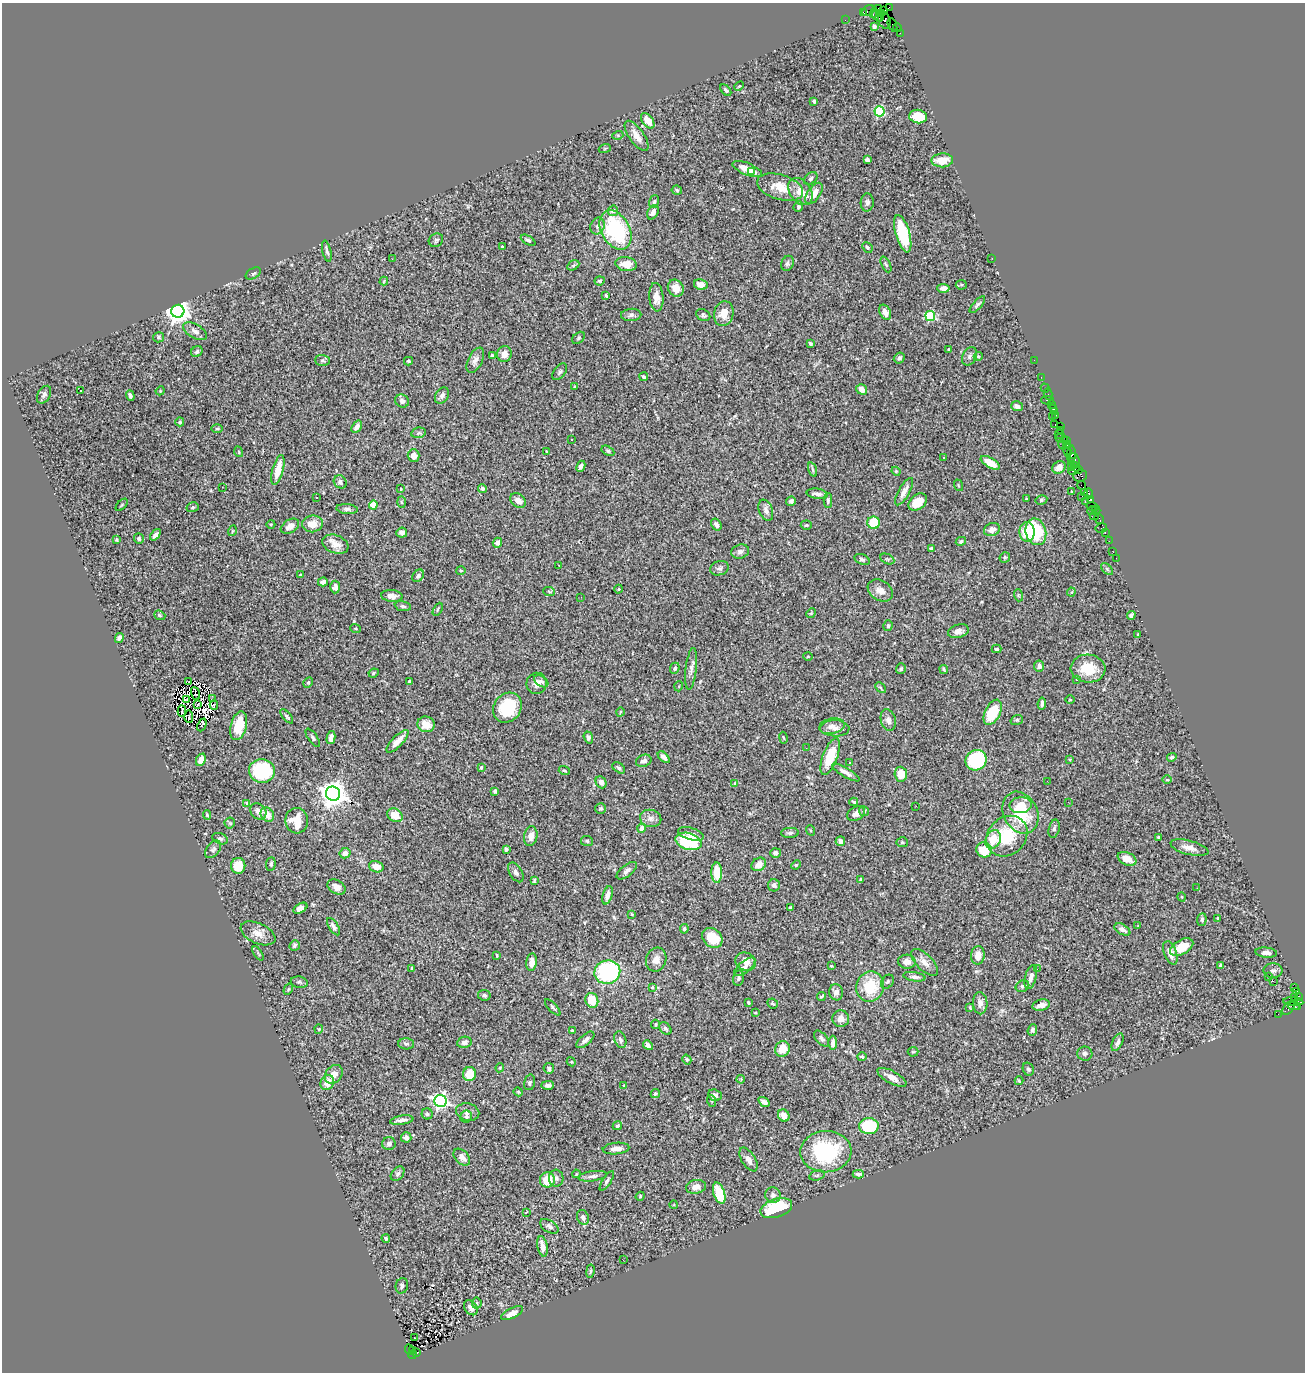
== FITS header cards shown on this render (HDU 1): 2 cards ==
NAXIS1  =                 1303
NAXIS2  =                 1370

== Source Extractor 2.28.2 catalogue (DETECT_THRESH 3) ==
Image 1303 x 1370 px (HDU 1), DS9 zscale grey, 1 PNG px = 1 image px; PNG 1307 x 1374 px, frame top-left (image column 1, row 1370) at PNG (2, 3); each listed source drawn as its Kron ellipse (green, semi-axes under 4 px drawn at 4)
Background 1.36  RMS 0.032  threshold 0.0963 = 3 sigma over >= 5 px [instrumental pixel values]
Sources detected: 481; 4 with non-positive FLUX_AUTO (blend fragments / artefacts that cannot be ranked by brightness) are neither listed nor drawn; the other 477 listed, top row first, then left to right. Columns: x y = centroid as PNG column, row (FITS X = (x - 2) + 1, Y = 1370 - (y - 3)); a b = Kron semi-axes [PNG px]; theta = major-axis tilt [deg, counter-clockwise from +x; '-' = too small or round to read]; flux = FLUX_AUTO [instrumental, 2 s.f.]
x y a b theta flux
878 8 2 2 - 4.4
889 8 3 2 - 18
868 10 6 5 - 4.4
883 10 3 3 - 80
863 13 3 2 - 11
882 14 3 3 - 260
873 15 3 3 - 230
877 15 8 3 -56 75
880 17 3 2 - 160
845 20 2 2 - 8.2
884 20 8 6 -73 75
892 25 7 2 -68 30
874 26 4 4 - 5
897 27 4 2 - 18
900 33 3 2 - 10
739 86 5 3 - 2.2
726 90 7 3 -46 4
814 101 4 3 - 6.7
880 111 5 5 - 200
918 116 9 6 -8 65
648 121 9 5 -54 28
618 135 5 3 - 2.4
637 136 18 7 -55 21
605 148 6 4 19 2.4
867 160 4 4 - 6
942 160 11 7 2 36
747 169 16 6 -22 29
752 171 3 2 - 20
811 178 8 5 40 5.2
780 187 24 12 -17 43
677 190 5 4 - 3.2
800 191 15 10 -54 28
814 193 12 6 56 25
654 202 6 5 - 3.5
867 202 9 6 87 6.8
798 207 5 4 - 4
613 211 5 5 - 12
653 212 8 5 60 11
597 226 8 7 - 7.9
616 230 21 14 -61 220
903 234 19 7 -74 110
436 240 7 6 - 5.2
528 240 8 4 -33 4.7
502 246 3 2 - 1.3
867 247 5 4 - 4.1
327 251 11 3 -77 5
992 258 2 2 - 3.8
392 259 3 2 - 1.9
787 263 8 6 66 5.4
626 264 11 7 -7 28
886 264 8 4 -65 4.1
573 265 6 4 30 3.5
253 273 8 5 30 4
384 281 4 2 - 1.8
600 281 5 4 - 3.9
701 284 7 5 -11 17
961 285 5 5 - 2.8
676 288 9 7 -57 25
943 288 6 4 -2 13
606 295 4 2 - 2.7
656 297 14 7 -85 19
977 305 10 3 48 4.7
178 311 6 6 - 2200
885 312 8 5 -62 15
724 314 12 9 76 27
631 315 10 6 5 7
703 315 7 5 -29 4.4
930 316 5 5 - 180
195 331 13 6 -30 11
158 337 5 5 - 3.7
579 338 7 5 42 3.4
810 343 4 3 - 2.8
948 349 3 2 - 2
197 351 6 5 - 5.2
504 354 8 7 - 15
492 356 4 3 - 3.2
970 356 9 7 60 7.4
978 356 5 4 - 3.2
899 358 6 5 - 6.3
323 360 7 5 -2 4.3
475 360 14 7 64 12
1034 360 2 2 - 14
408 361 4 3 - 2.5
560 372 9 5 52 5.2
644 377 4 3 - 3.6
1041 377 2 2 - 16
574 387 3 2 - 2.4
1045 388 4 3 - 14
862 389 6 5 - 16
80 390 3 2 - 4.5
160 391 4 3 - 1.8
1048 394 5 2 - 17
44 395 9 6 59 6.4
130 395 5 3 - 5.3
442 395 9 6 57 8.2
1047 400 6 2 0 90
402 401 7 6 - 7.5
1051 404 3 2 - 33
1017 406 6 4 -20 8.9
1054 408 3 3 - 30
1054 412 3 2 - 24
1055 415 4 3 - 11
1052 417 3 2 - 29
180 422 4 4 - 3.2
1055 425 3 2 - 14
1061 426 4 3 - 6.4
357 427 7 4 57 11
217 429 6 4 1 2.9
1060 430 4 2 - 32
418 433 7 5 11 4
1059 434 5 2 - 15
1061 438 6 3 -19 33
571 440 2 2 - 1.8
1066 440 4 2 - 31
1067 444 4 4 - 24
1063 445 5 2 - 31
1067 449 7 3 -84 100
546 451 3 2 - 1.3
608 451 7 4 -30 3.4
239 452 5 3 - 1.8
1071 454 9 3 88 100
414 456 6 6 - 15
943 457 3 2 - 2.7
1075 460 7 3 -63 79
1071 461 3 2 - 20
990 463 10 5 -31 26
1074 465 3 3 - 100
581 466 5 4 - 9.2
1059 467 7 6 - 18
1071 467 4 2 - 78
278 470 15 5 76 40
813 470 7 3 -71 3.1
1074 470 6 4 27 98
1079 470 3 2 - 13
896 471 4 4 - 2.3
1080 476 7 6 - 130
340 482 7 6 - 6.8
958 485 6 3 -72 2.1
1081 485 4 2 - 130
222 487 2 2 - 1.3
401 489 3 3 - 1.9
482 489 4 4 - 7.3
904 492 15 5 61 16
1072 492 3 2 - 1.3
1085 492 3 2 - 23
817 494 10 5 -8 8.8
1089 494 5 3 - 33
1082 496 2 2 - 22
316 497 2 2 - 1.5
1026 499 3 2 - 2.3
1091 499 3 2 - 28
518 500 8 6 -35 15
828 500 7 4 -90 3.7
1041 500 6 4 11 3.7
791 501 5 4 - 4.9
1085 501 2 2 - 14
401 502 6 4 -88 2.8
918 502 10 7 39 30
122 505 7 3 45 1.9
373 505 4 4 - 65
1092 506 6 3 -14 49
193 507 6 5 - 4.1
347 509 11 5 -5 5.8
766 510 11 6 -69 9.6
1096 510 4 3 - 19
1092 511 4 3 - 31
1094 516 4 2 - 190
1099 519 5 3 - 53
874 523 6 6 - 64
271 524 4 3 - 1.8
312 524 10 8 9 25
716 524 6 4 -56 7.4
806 525 5 4 - 3.1
290 526 10 6 32 11
1101 528 6 4 12 14
992 530 8 6 21 15
232 531 5 3 - 1.8
1027 532 10 7 -86 50
1036 532 13 10 -75 120
1105 532 3 2 - 31
402 533 5 5 - 9.5
155 535 7 4 50 8.2
139 539 5 5 - 4.3
117 540 3 3 - 3.1
961 541 5 4 - 3.9
1109 541 2 2 - 12
497 543 5 4 - 10
335 544 13 9 -21 19
931 549 3 3 - 8.5
740 552 9 7 17 8.5
1113 552 2 2 - 4.3
1005 557 5 5 - 4.5
1116 558 2 2 - 2.8
862 559 8 5 -23 4.9
887 559 7 4 -26 4.3
559 565 2 2 - 1.4
719 568 9 7 17 5.8
1107 569 7 4 -46 3.4
461 570 5 3 - 2
300 575 3 2 - 2.1
418 576 7 5 49 5.6
323 582 5 4 - 9.8
335 587 6 5 - 8.8
619 589 4 4 - 2.1
880 590 13 10 -32 18
549 592 6 4 -5 2.7
1071 592 4 4 - 2.3
1018 595 6 4 -72 2.6
392 596 11 6 -6 13
581 597 2 2 - 1
403 606 8 5 -9 4.5
438 609 7 3 61 2.4
811 613 5 4 - 2.4
160 615 6 4 -22 3.1
1131 615 4 3 - 6
888 626 5 4 - 4.4
356 629 5 3 - 2
958 631 10 6 17 10
1138 634 3 2 - 1.9
119 638 5 4 - 7.1
996 649 5 3 - 2.9
808 657 5 3 - 2
1039 666 5 5 - 8.2
675 668 6 4 67 4.1
691 669 21 5 83 11
901 669 5 5 - 4.1
944 669 4 3 - 2.5
1088 669 17 14 -4 50
374 673 5 4 - 2.5
1076 680 3 3 - 6.4
409 681 4 3 - 5.5
541 681 8 5 -35 5.5
189 682 3 2 - 3.5
308 683 5 4 - 3.6
536 683 10 10 - 14
679 686 5 3 - 1.8
880 688 6 4 -46 3.1
195 693 6 2 -70 5.6
213 699 2 2 - 0.56
187 700 3 2 - 2.5
1070 700 4 3 - 1.7
198 704 3 2 - 2.4
1042 704 6 3 81 6.6
214 705 4 3 - 7.9
507 708 16 13 55 95
182 711 6 2 -88 2.3
620 712 4 3 - 1.8
993 712 13 7 63 80
189 716 6 2 -89 0.6
287 716 8 3 -50 3.3
888 720 11 7 -75 11
1017 720 6 5 - 4
426 724 8 8 - 22
202 725 7 3 65 7
239 726 14 8 75 54
832 726 13 7 12 14
835 728 14 8 -2 15
588 737 6 4 -72 4.8
313 738 10 4 -54 4.6
331 738 7 4 78 11
783 738 6 3 -79 2.1
398 741 15 5 46 23
806 748 3 2 - 1.7
830 756 19 7 69 68
664 757 7 4 -46 9.8
1172 757 5 4 - 4.1
1070 759 4 2 - 2
201 760 6 4 65 25
976 760 11 10 - 140
644 761 8 6 21 8.9
850 762 3 3 - 3.7
481 767 4 3 - 3.2
619 768 7 4 -36 4.1
262 771 13 12 - 140
564 771 6 3 -20 2.6
846 772 16 4 -30 11
901 774 7 6 - 28
1167 780 5 3 - 2.2
1047 781 2 2 - 1.5
601 782 6 5 - 11
735 783 4 3 - 2.5
495 791 4 3 - 4.9
333 794 7 7 - 2500
854 802 4 3 - 3.7
1068 802 2 2 - 1.1
247 803 4 3 - 3.1
1021 805 11 8 6 25
916 806 3 2 - 1.6
601 808 5 5 - 3.6
258 811 9 7 -44 12
864 811 5 5 - 3.9
1020 813 22 17 -63 110
856 814 9 6 25 12
207 815 5 4 - 2.6
267 815 7 6 - 25
395 815 8 6 -30 29
651 818 11 8 -14 12
297 821 13 11 -82 40
230 823 5 5 - 2.9
642 828 4 4 - 18
1054 829 9 5 77 5.4
810 830 5 3 - 2.2
790 833 9 5 2 5.2
691 834 13 6 -17 14
531 836 10 6 79 15
1007 836 22 18 43 100
1158 837 3 3 - 2.2
220 839 8 5 -21 4.7
993 839 9 7 64 43
587 841 6 5 - 3.6
689 841 13 8 -16 110
840 841 5 4 - 11
902 842 6 5 - 3.4
1189 848 19 7 -14 18
213 849 10 6 51 6.3
506 849 4 3 - 3.7
984 850 8 7 - 48
345 853 5 5 - 10
775 853 5 4 - 7.6
1127 859 10 6 -24 18
271 864 7 5 84 5
759 864 7 6 - 14
796 865 5 4 - 2.5
238 866 8 7 - 37
376 867 7 5 -17 24
627 871 12 5 38 7.8
516 872 11 6 -59 8.5
717 873 10 5 -90 41
861 879 3 3 - 3.9
534 881 4 3 - 2.7
774 885 6 6 - 9
337 887 10 6 -30 13
1197 888 2 2 - 41
607 895 9 4 73 15
1182 897 5 3 - 2
300 908 7 4 31 11
790 908 4 3 - 3.6
632 914 3 3 - 2.1
1218 918 3 2 - 2.3
1202 919 6 5 - 4.8
1138 926 3 3 - 1.4
333 927 10 4 -57 6.9
684 929 5 4 - 3.1
1122 929 9 5 -31 11
258 933 18 10 -25 22
712 938 11 8 -42 45
295 945 5 5 - 3.7
1182 947 13 7 29 35
258 953 8 3 -57 2.6
1170 953 12 6 -69 15
1266 953 11 5 -5 8.5
497 955 4 2 - 2
978 955 9 6 88 16
656 960 12 10 72 16
532 962 9 5 83 19
746 962 10 9 - 17
907 962 9 7 -4 13
924 962 17 8 -45 16
831 966 3 2 - 1.7
1221 966 4 3 - 11
745 967 13 5 39 15
412 968 3 2 - 2.6
1037 969 3 2 - 1.6
1273 971 9 7 -1 7.6
607 972 13 11 14 240
1269 976 4 2 - 22
914 977 11 4 -8 8.2
1031 977 12 5 74 10
738 978 8 5 78 5.9
1273 981 2 2 - 480
299 982 8 5 -10 4.3
887 982 7 5 51 4.3
870 986 15 13 70 78
1022 986 7 5 23 6.6
652 987 4 3 - 2
1294 988 4 3 - 90
288 989 6 4 60 2.2
1297 991 4 3 - 1.5
836 992 8 7 - 12
484 995 6 5 - 5.9
821 996 4 3 - 3
1299 996 4 3 - 23
1295 998 3 3 - 85
592 1000 7 6 - 41
1293 1002 10 4 -5 460
748 1003 3 3 - 3
773 1003 5 5 - 3.1
980 1003 11 7 -88 13
1041 1005 9 5 12 11
1294 1006 6 4 1 130
1298 1006 3 2 - 33
553 1007 10 3 -46 3.7
970 1007 4 3 - 2.3
1289 1008 8 4 54 140
755 1013 3 2 - 1.6
1278 1014 2 2 - 12
841 1019 8 8 - 14
655 1024 4 4 - 2.8
665 1028 7 5 -49 4.4
319 1029 4 4 - 2.3
1032 1030 6 4 67 5.5
572 1031 4 3 - 3.3
821 1038 9 5 -48 6.3
585 1040 11 5 41 11
620 1040 8 5 -70 7.7
464 1042 7 5 10 9.5
1117 1042 9 5 65 7.3
833 1043 7 4 88 7.9
406 1044 8 5 -2 5.5
648 1045 5 4 - 8.8
782 1049 8 7 - 34
913 1052 5 4 - 2.8
1085 1054 7 7 - 6.7
862 1057 5 4 - 3.7
687 1059 5 4 - 3.5
571 1062 4 4 - 2.1
500 1068 4 4 - 2.3
549 1068 5 5 - 5.7
1028 1069 7 5 -59 4.7
334 1074 10 8 51 17
469 1074 7 6 - 37
892 1077 16 6 -28 18
741 1079 4 3 - 1.9
1019 1081 4 3 - 2.5
530 1082 8 5 76 5.1
327 1083 8 6 64 22
548 1085 6 4 1 7.9
624 1086 4 3 - 2.4
518 1092 4 4 - 2.3
655 1094 5 4 - 3.7
715 1095 7 5 -19 8.3
440 1101 6 6 - 610
712 1101 6 4 -70 2.4
764 1102 6 4 -35 9.9
468 1112 12 8 -13 11
427 1114 5 5 - 4.1
784 1116 6 5 - 23
466 1117 6 6 - 4.7
402 1120 12 4 8 11
617 1126 5 4 - 3.4
869 1126 10 8 -1 94
406 1137 5 5 - 11
389 1144 7 6 - 7.9
616 1148 13 5 6 13
826 1152 25 20 3 210
462 1157 10 6 -46 13
748 1159 13 7 -58 12
398 1174 8 5 50 5.9
576 1174 4 2 - 1.7
858 1174 5 4 - 6.2
817 1175 8 5 16 4.1
593 1176 14 5 8 8.1
556 1178 8 7 - 7.5
547 1180 7 7 - 49
607 1181 11 4 57 4.8
696 1187 10 7 12 16
719 1193 11 5 -73 63
773 1195 8 7 - 8.7
640 1196 4 4 - 2.3
674 1205 4 3 - 1.7
776 1208 16 9 17 110
526 1212 3 2 - 2.2
583 1217 7 6 - 8.2
549 1226 10 6 -31 6.9
386 1238 4 4 - 3
542 1246 10 5 -79 18
623 1260 3 2 - 1.7
590 1271 7 3 81 2.8
402 1286 8 6 74 6
477 1303 5 5 - 3.3
471 1308 8 6 -53 11
512 1313 12 5 26 12
414 1338 3 2 - 3.9
409 1349 5 2 - 90
413 1350 4 2 - 51
417 1353 3 2 - 83
413 1354 4 3 - 93
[4 non-positive-flux detections neither listed nor drawn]